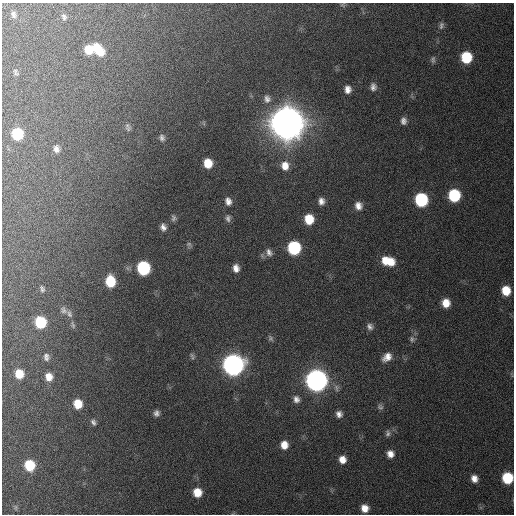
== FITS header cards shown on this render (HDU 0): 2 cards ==
NAXIS1  =                  512 / Axis length
NAXIS2  =                  512 / Axis length

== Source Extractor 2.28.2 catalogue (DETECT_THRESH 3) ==
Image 512 x 512 px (HDU 0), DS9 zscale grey, 1 PNG px = 1 image px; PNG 516 x 516 px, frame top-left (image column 1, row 512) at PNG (2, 3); no overlay
Background 173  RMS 13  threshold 39.4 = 3 sigma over >= 5 px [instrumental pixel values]
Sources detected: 69; all 69 listed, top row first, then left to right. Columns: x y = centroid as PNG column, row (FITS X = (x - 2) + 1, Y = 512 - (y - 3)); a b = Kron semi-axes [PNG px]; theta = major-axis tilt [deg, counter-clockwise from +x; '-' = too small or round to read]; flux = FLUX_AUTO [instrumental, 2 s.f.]
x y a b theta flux
342 5 6 5 - 1.5e+03
13 14 10 6 -77 2.7e+03
64 17 9 7 -62 2.6e+03
441 25 10 6 74 2.8e+03
89 49 9 8 - 1.5e+04
98 49 16 9 -47 2.0e+04
466 57 9 8 - 4.1e+04
433 60 9 6 86 2.2e+03
16 72 10 5 -62 1.8e+03
373 87 10 7 -83 4.2e+03
348 89 8 7 - 5.8e+03
267 99 11 9 -73 5.1e+03
403 121 9 7 -89 4.1e+03
287 123 12 11 - 4.0e+06
128 129 9 7 63 2.4e+03
17 134 9 8 - 4.3e+04
162 138 9 6 -75 3.0e+03
56 149 9 7 -80 4.3e+03
208 163 8 7 - 1.6e+04
285 166 11 10 - 1.0e+04
454 195 9 8 - 5.9e+04
421 200 9 8 - 8.3e+04
228 201 9 7 -75 4.9e+03
321 201 8 7 - 5.1e+03
358 206 9 8 - 6.6e+03
173 218 8 6 -79 2.5e+03
228 218 9 6 -90 2.9e+03
309 219 9 8 - 2.1e+04
163 227 9 7 -71 4.3e+03
189 244 8 6 -2 2.2e+03
294 248 9 8 - 8.6e+04
269 252 10 8 -67 4.3e+03
385 261 11 7 -63 9.5e+03
390 262 12 8 -54 1.3e+04
143 268 9 8 - 9.0e+04
236 268 9 7 -80 6.2e+03
110 281 10 8 -83 2.8e+04
42 289 8 5 -73 2.1e+03
506 291 9 8 - 1.8e+04
446 303 8 7 - 1.2e+04
63 310 11 8 -62 3.7e+03
69 314 12 7 -64 3.4e+03
40 322 9 8 - 4.7e+04
73 325 11 4 -70 1.9e+03
370 327 9 7 -52 3.7e+03
270 338 9 6 -59 2.1e+03
412 339 9 7 -86 2.8e+03
192 356 9 5 -63 2.0e+03
46 357 9 6 -81 3.3e+03
387 357 12 8 43 8.3e+03
233 365 10 10 - 7.0e+05
19 374 8 7 - 1.5e+04
49 377 8 7 - 8.9e+03
316 380 10 9 - 8.1e+05
296 399 9 8 - 4.6e+03
78 404 8 7 - 1.8e+04
380 407 9 8 - 2.6e+03
156 413 6 5 - 3.3e+03
339 414 8 8 - 4.5e+03
93 422 8 6 -57 2.5e+03
388 433 10 7 79 3.1e+03
284 445 9 8 - 9.7e+03
390 454 8 7 - 6.7e+03
342 459 8 7 - 8.1e+03
30 465 8 7 - 3.7e+04
507 478 8 8 - 4.5e+04
474 479 8 7 - 6.6e+03
197 492 9 8 - 1.5e+04
365 508 7 6 - 8.3e+03
At the frame edge (FLAGS 8, measured only in part): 1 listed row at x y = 507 478